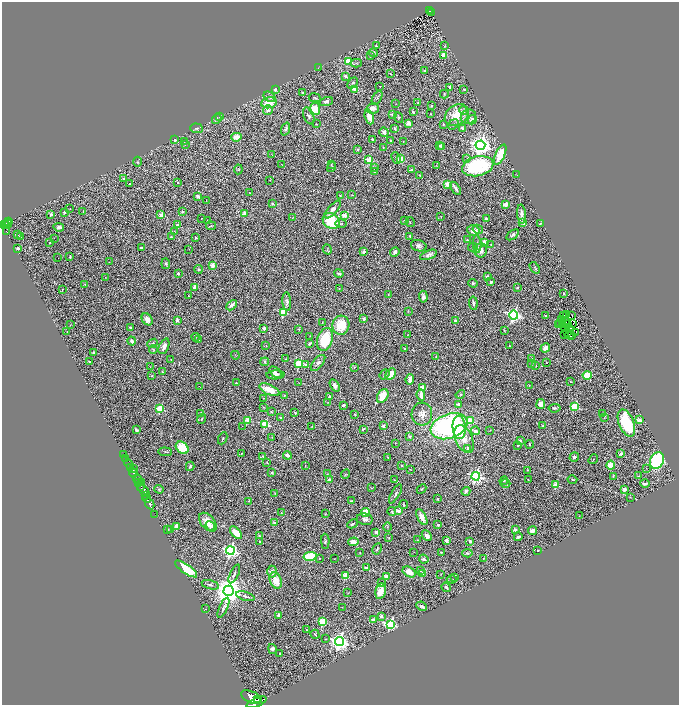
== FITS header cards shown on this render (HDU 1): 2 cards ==
NAXIS1  =                 1354
NAXIS2  =                 1406

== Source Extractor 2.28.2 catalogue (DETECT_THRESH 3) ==
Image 1354 x 1406 px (HDU 1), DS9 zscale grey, zoomed out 1/2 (1 PNG px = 2 x 2 image px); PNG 681 x 707 px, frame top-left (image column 2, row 1406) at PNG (2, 2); each listed source drawn as its Kron ellipse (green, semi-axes under 4 px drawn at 4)
Background 1.14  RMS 0.053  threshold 0.159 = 3 sigma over >= 5 px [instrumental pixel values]
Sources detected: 505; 64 cannot appear on this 1/2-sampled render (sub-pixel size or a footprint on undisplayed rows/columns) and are neither listed nor drawn; the other 441 listed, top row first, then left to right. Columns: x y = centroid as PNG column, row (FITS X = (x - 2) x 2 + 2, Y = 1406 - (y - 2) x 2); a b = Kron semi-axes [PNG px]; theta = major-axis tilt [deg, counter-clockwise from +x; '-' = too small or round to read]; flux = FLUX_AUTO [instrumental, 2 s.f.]
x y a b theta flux
430 11 3 1 - 35
431 13 3 1 - 33
376 46 2 2 - 11
444 46 2 2 - 5.6
374 53 4 3 - 15
443 55 2 2 - 150
370 56 4 3 - 8.3
348 62 3 3 - 420
356 63 5 3 - 12
318 67 2 2 - 3.2
424 71 3 2 - 6.4
391 74 3 2 - 4.2
345 76 2 2 - 94
353 83 6 4 47 20
380 86 2 1 - 11
450 88 2 2 - 130
355 89 3 2 - 320
275 90 2 2 - 71
464 90 2 2 - 17
302 93 2 2 - 33
444 94 4 3 - 10
270 97 7 4 -32 29
315 98 6 3 -9 15
377 98 8 3 60 14
326 101 7 4 19 37
269 103 7 5 11 180
418 103 4 3 - 8.9
396 104 2 1 - 2.9
431 106 3 2 - 8.7
373 108 6 5 - 66
315 109 6 5 - 220
268 110 5 5 - 33
464 111 4 4 - 18
413 112 3 2 - 19
431 114 2 1 - 5.7
392 115 3 3 - 23
457 115 13 10 37 210
220 116 2 2 - 15
309 116 9 5 -69 30
369 117 7 4 -71 110
398 117 6 3 -68 11
468 117 8 7 - 57
217 119 5 2 - 12
472 120 5 4 - 47
408 123 4 4 - 44
316 124 2 2 - 4.2
443 124 2 2 - 12
453 124 6 4 40 19
196 128 6 5 - 22
462 128 3 3 - 34
286 129 7 3 70 18
395 129 4 2 - 18
384 132 5 4 - 38
236 137 5 4 - 120
372 139 2 2 - 16
175 140 2 2 - 30
391 140 3 2 - 5.8
184 141 2 2 - 4.7
403 141 2 2 - 3.5
185 145 3 2 - 4.1
480 145 5 5 - 7200
439 146 2 2 - 14
442 146 2 2 - 120
383 147 2 2 - 10
358 150 2 2 - 40
272 154 2 1 - 3.6
500 155 11 4 66 240
396 158 6 4 -67 13
401 158 4 4 - 77
467 159 3 3 - 9.7
369 160 3 3 - 370
138 162 5 3 - 11
331 164 2 2 - 4.6
282 165 3 2 - 4.3
436 165 4 2 - 6.5
478 166 16 9 13 850
332 167 5 3 - 12
374 168 3 2 - 4.2
238 169 5 3 - 9.1
411 170 3 2 - 14
375 171 4 3 - 19
419 175 2 1 - 4.7
517 175 3 2 - 4.6
124 179 2 2 - 19
270 180 2 2 - 3.4
178 183 3 2 - 11
130 184 3 2 - 13
447 184 2 2 - 200
456 188 7 3 -56 27
250 193 3 2 - 5.6
340 195 3 2 - 5.1
352 195 3 2 - 5.1
198 196 2 2 - 140
206 201 2 2 - 3.2
272 204 4 3 - 13
506 205 3 3 - 150
70 209 3 2 - 3.3
333 209 11 4 49 61
64 212 2 2 - 52
83 212 3 2 - 4.9
182 212 2 2 - 15
245 213 2 2 - 180
51 214 2 2 - 38
522 214 9 3 -85 54
161 215 2 2 - 190
344 215 2 2 - 210
441 216 2 2 - 3.7
292 218 3 2 - 4
202 219 2 1 - 4.2
486 219 3 2 - 31
208 220 2 1 - 3.8
9 221 3 1 - 42
331 221 9 7 -38 380
404 221 4 3 - 12
410 222 5 2 - 7
523 223 2 2 - 130
8 224 4 3 - 500
341 224 6 3 0 14
540 224 3 2 - 12
4 225 4 2 - 600
6 225 2 1 - 190
177 225 2 2 - 49
211 226 5 3 - 11
59 227 5 3 - 45
478 229 5 4 - 22
473 230 6 5 - 77
6 231 4 2 - 170
175 231 2 1 - 3.8
17 235 2 2 - 14
513 235 7 3 35 28
410 236 2 2 - 27
20 237 2 1 - 6.2
171 237 2 2 - 12
54 238 2 1 - 5.7
196 238 2 2 - 10
467 240 4 3 - 9.4
50 243 2 2 - 7.4
484 243 4 3 - 87
477 244 9 4 -85 31
491 245 3 2 - 11
419 246 8 5 -18 35
473 247 5 3 - 13
18 248 2 2 - 58
141 248 2 2 - 26
189 249 2 1 - 2.2
327 249 5 3 - 14
481 250 7 6 - 56
364 252 2 2 - 91
395 252 5 3 - 42
428 255 9 4 21 50
70 257 4 2 - 15
58 258 2 1 - 3.7
109 262 2 1 - 4.5
166 264 5 4 - 14
212 265 2 2 - 160
535 268 6 3 -53 14
198 269 4 3 - 9.7
178 274 3 2 - 23
339 274 5 3 - 24
106 277 2 1 - 2.6
487 277 4 3 - 27
491 282 3 3 - 18
473 283 4 4 - 13
85 284 4 2 - 5.9
194 287 4 3 - 43
517 287 2 2 - 14
339 288 2 2 - 6.4
62 289 2 1 - 4
563 293 2 2 - 20
388 294 2 2 - 7.6
189 296 2 2 - 10
423 297 6 4 -87 40
287 302 9 4 -85 28
473 303 7 2 -84 19
231 305 6 3 45 49
283 312 3 3 - 500
408 312 3 2 - 6.5
567 314 3 1 - 2.8
514 315 4 4 - 2300
564 315 4 1 - 0.16
572 315 2 1 - 0.97
545 316 2 2 - 5.2
147 319 6 5 - 68
364 319 2 2 - 52
177 320 2 2 - 72
561 320 2 1 - 2.7
455 321 4 3 - 18
322 322 2 2 - 5.4
566 323 2 1 - 2
560 324 3 1 - 2.1
562 324 2 1 - 1.3
573 324 3 1 - 14
70 325 2 1 - 3.7
341 325 9 8 - 260
558 325 2 1 - 2.4
568 325 2 1 - 12
130 327 3 2 - 17
264 328 2 2 - 120
565 328 2 1 - 3.6
299 329 3 2 - 8.6
570 329 2 1 - 4
504 330 4 3 - 7.5
67 332 2 2 - 10
567 332 2 1 - 4.2
576 333 4 1 - 13
565 334 2 1 - 2.3
569 334 2 2 - 6.2
408 335 3 2 - 3.9
310 336 2 1 - 4.6
571 336 2 1 - 4.2
196 337 4 2 - 5.3
325 339 12 7 72 370
199 340 2 2 - 5.6
132 341 4 3 - 32
153 343 6 3 23 16
309 343 4 3 - 19
509 345 2 2 - 4.3
164 346 8 4 66 51
266 346 3 2 - 5
405 348 3 3 - 11
545 348 5 4 - 50
153 349 4 3 - 10
93 353 3 2 - 19
235 355 4 1 - 4.6
436 356 3 2 - 7.8
532 358 3 2 - 5.2
171 359 2 2 - 6.3
286 359 2 2 - 6.6
89 362 3 2 - 12
265 362 4 3 - 16
547 362 2 1 - 4.1
299 363 3 3 - 670
318 363 9 5 50 34
532 363 3 2 - 6.6
306 365 3 2 - 32
536 365 3 2 - 4.7
150 367 2 2 - 3.5
354 367 4 3 - 9.4
162 372 3 2 - 9.2
276 372 7 4 -41 28
385 374 6 4 51 18
391 374 6 4 59 140
275 375 9 4 2 39
587 375 4 4 - 190
152 376 3 2 - 5.8
410 379 5 3 - 79
570 381 3 2 - 6.5
236 383 2 2 - 32
299 383 2 1 - 2.8
335 385 7 3 -57 45
529 385 2 1 - 5.6
199 387 2 1 - 2.8
422 388 2 2 - 140
269 390 11 5 -24 160
460 394 5 3 - 12
284 395 2 2 - 8.9
421 395 6 3 -80 80
383 396 7 5 60 170
329 397 4 3 - 24
264 398 4 2 - 4.4
328 402 2 2 - 3.7
459 404 4 3 - 24
541 404 5 4 - 70
344 405 3 3 - 32
263 407 3 2 - 5
574 407 3 3 - 610
555 408 6 4 6 19
160 409 3 3 - 510
271 412 3 2 - 6.8
201 413 2 2 - 36
295 413 2 2 - 9.9
355 414 2 2 - 5.7
422 414 11 10 - 83
603 414 2 2 - 15
281 418 2 2 - 22
604 418 3 2 - 5.2
201 419 5 3 - 14
248 420 3 2 - 210
639 420 2 2 - 130
470 421 3 3 - 280
626 423 14 7 -68 520
265 424 3 3 - 640
242 426 2 1 - 12
312 426 3 3 - 5.5
383 426 3 3 - 25
449 426 19 12 19 2200
542 426 4 3 - 9.6
459 427 12 6 -86 290
363 429 4 2 - 16
136 430 4 2 - 28
490 430 3 2 - 4.1
476 431 4 4 - 36
410 436 4 3 - 25
272 437 3 2 - 4.6
223 438 6 3 64 9.8
464 439 15 8 -66 150
520 441 2 2 - 47
395 443 2 1 - 3.7
530 444 4 2 - 9.9
518 445 2 2 - 20
182 448 7 5 -40 320
468 448 2 2 - 62
165 452 7 2 -6 11
241 453 2 2 - 9.5
621 454 2 2 - 59
124 455 2 2 - 140
287 455 4 3 - 35
263 456 3 3 - 13
388 457 3 2 - 8.4
574 457 5 4 - 27
126 458 2 2 - 370
593 459 5 2 - 5.4
657 460 8 6 64 960
267 462 3 1 - 4.2
129 463 5 2 - 1200
402 465 3 2 - 6.9
611 465 4 3 - 160
190 466 4 3 - 15
305 466 3 2 - 6.3
130 467 2 2 - 490
134 468 2 2 - 190
646 468 2 1 - 3.3
410 469 4 2 - 4.8
528 470 3 2 - 6.5
133 472 5 2 - 1700
272 472 4 2 - 10
327 474 2 2 - 4.3
346 474 4 2 - 6.5
476 476 4 4 - 2200
613 476 3 1 - 5.5
639 476 2 1 - 32
137 479 4 3 - 1300
329 480 2 2 - 76
394 480 2 2 - 10
528 480 3 2 - 3.3
572 480 5 3 - 14
504 481 4 2 - 6.9
138 482 4 2 - 410
142 483 2 2 - 150
505 484 5 3 - 13
645 484 5 3 - 26
555 485 3 2 - 250
140 487 2 2 - 550
371 488 3 2 - 5.3
159 489 5 3 - 11
421 489 5 3 - 14
624 489 3 3 - 47
144 490 7 3 -52 810
466 491 4 4 - 26
275 493 2 2 - 3.7
395 494 11 3 59 29
145 496 2 1 - 360
630 497 3 2 - 4.7
147 499 4 2 - 640
438 499 2 2 - 41
249 501 3 3 - 8.2
351 501 3 3 - 9.9
150 504 6 2 -63 1800
403 504 4 2 - 8.4
392 511 4 3 - 9
398 511 2 2 - 180
281 513 3 2 - 5.8
365 513 4 4 - 170
325 514 3 2 - 5.2
155 515 2 1 - 31
579 516 3 2 - 3.1
422 517 9 4 -61 84
365 519 8 6 -12 30
208 522 11 6 -48 120
275 523 2 2 - 93
352 524 5 3 - 19
438 525 2 2 - 58
177 526 3 3 - 300
210 526 5 3 - 19
387 527 4 3 - 12
168 529 4 3 - 8
171 529 3 2 - 7.5
515 530 3 2 - 140
533 531 5 3 - 57
376 532 2 2 - 91
236 533 7 3 -47 200
259 535 3 2 - 15
427 536 6 4 -48 60
518 537 4 2 - 18
389 538 4 2 - 5.6
417 540 3 3 - 9.7
325 541 7 3 -89 15
446 541 3 3 - 25
470 541 4 3 - 32
260 542 2 2 - 15
353 542 5 4 - 65
377 549 6 3 61 9.4
230 550 4 4 - 2700
538 550 2 2 - 18
414 552 2 1 - 2.5
441 552 2 2 - 4.6
360 553 3 2 - 6
467 553 5 4 - 14
310 556 7 4 10 530
319 558 2 2 - 11
484 558 2 1 - 3.2
334 559 2 1 - 3.5
424 559 5 3 - 27
366 568 2 2 - 100
186 569 13 4 -35 390
421 570 3 3 - 17
272 572 6 5 - 54
409 572 7 4 -31 110
422 573 2 2 - 230
234 574 10 3 64 23
441 574 2 1 - 4.1
345 576 3 3 - 260
386 577 2 2 - 150
455 578 2 1 - 2.6
452 579 5 2 - 6.1
276 581 8 6 -69 140
382 583 2 2 - 20
210 585 9 3 -15 20
446 587 5 3 - 21
229 591 5 5 - 20000
381 591 8 5 77 140
348 593 3 2 - 6.6
245 596 10 4 -16 32
422 606 5 4 - 25
342 607 2 1 - 2.3
223 608 11 3 66 26
206 609 2 2 - 3.2
279 615 3 3 - 30
381 616 2 2 - 61
373 620 2 2 - 200
322 622 3 3 - 580
390 624 4 4 - 1100
307 630 2 2 - 8.9
315 634 5 3 - 12
326 639 3 2 - 4.9
339 641 4 4 - 4500
272 649 5 4 - 33
280 653 2 2 - 12
251 697 11 5 -24 5900
258 700 3 1 - 780
256 702 11 3 23 3600
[64 sub-pixel or undisplayed-footprint detections neither listed nor drawn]